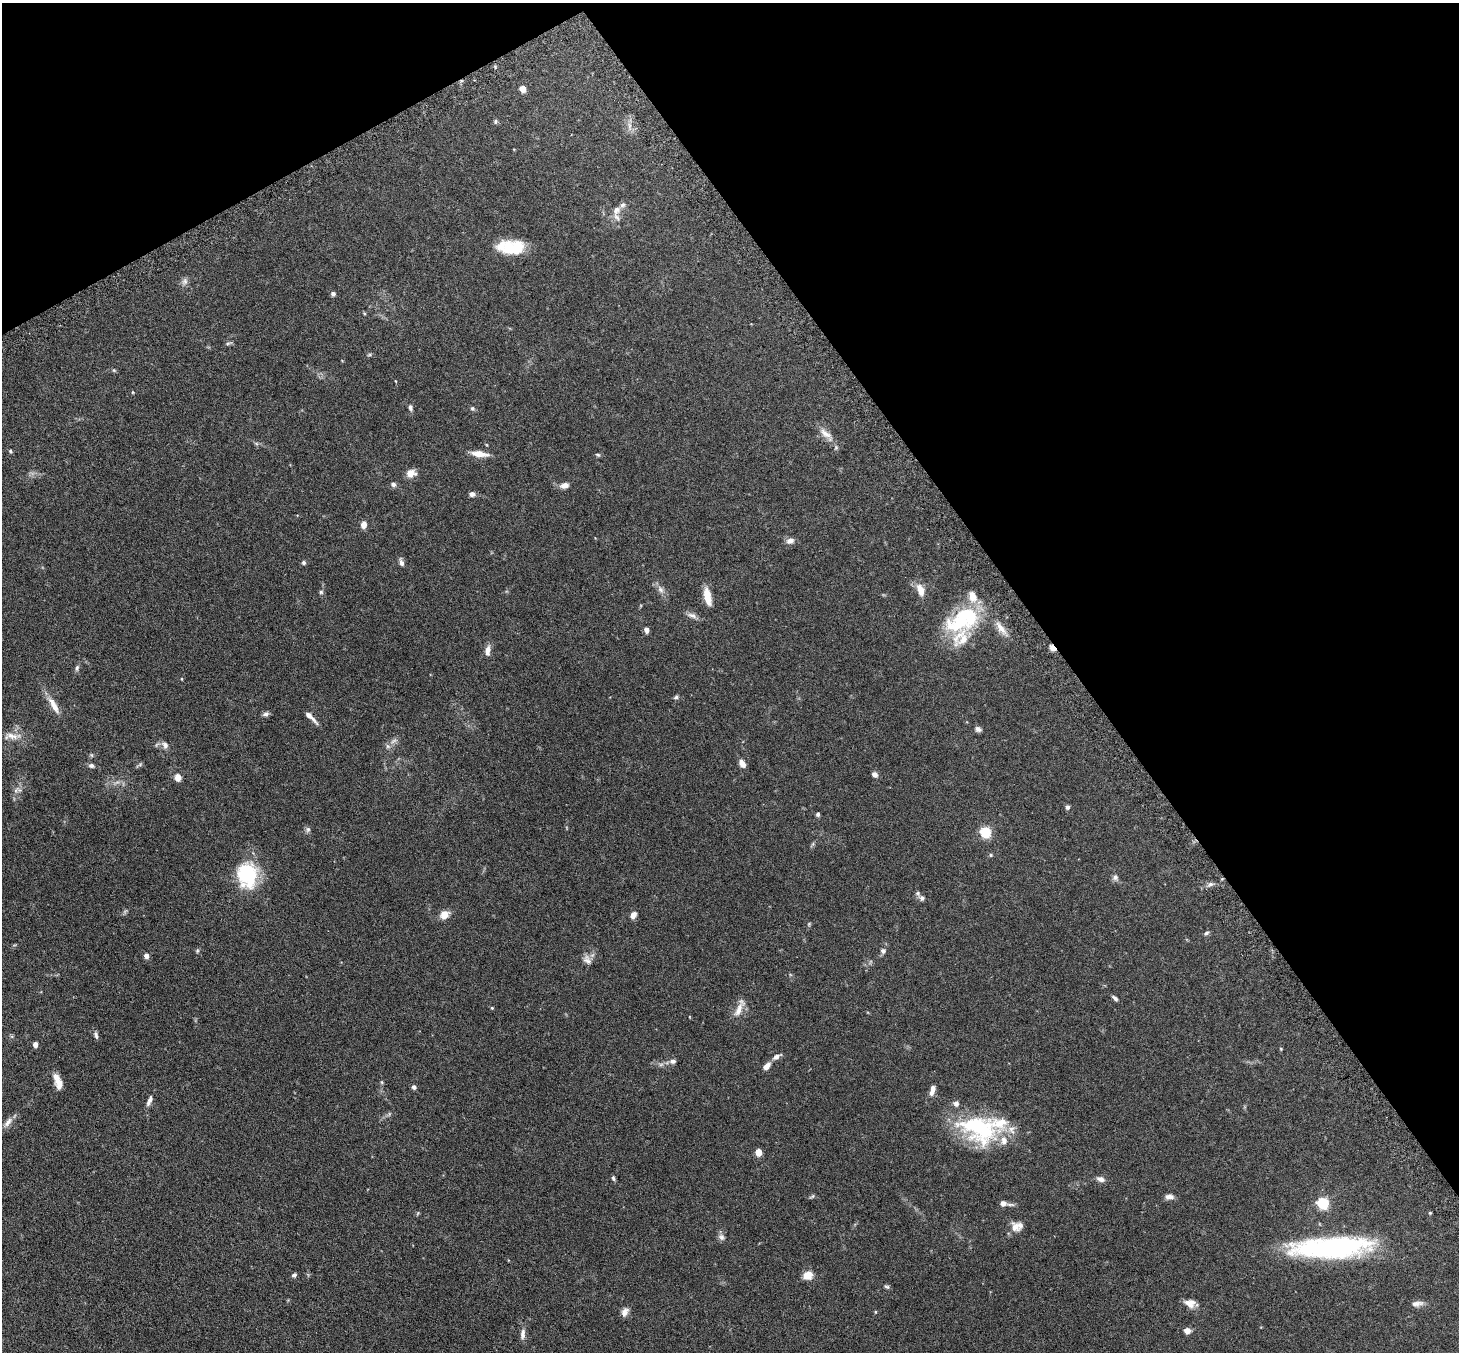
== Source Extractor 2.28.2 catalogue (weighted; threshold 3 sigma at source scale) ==
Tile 3 of 4 x 4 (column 3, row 1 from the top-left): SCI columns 2966-4422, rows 4241-5590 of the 5929 x 5919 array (HDU 1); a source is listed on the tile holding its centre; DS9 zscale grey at full resolution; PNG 1461 x 1354 px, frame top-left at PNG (2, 3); no overlay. Shown black and unused: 32% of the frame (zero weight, under 3 of 6 exposures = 4% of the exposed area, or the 3 px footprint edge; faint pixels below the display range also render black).
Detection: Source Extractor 2.28.2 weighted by HDU 2 'WHT'; one run over the whole footprint, this tile lists its part. Background 0.12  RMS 0.0045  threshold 0.0185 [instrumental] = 3 sigma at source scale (4.09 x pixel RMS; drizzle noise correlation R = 1.36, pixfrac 0.8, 0.05/0.05 arcsec/px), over >= 5 px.
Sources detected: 130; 5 too faint to see at this stretch — not listed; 13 inside a brighter listed object's ellipse — not listed separately; the other 112 listed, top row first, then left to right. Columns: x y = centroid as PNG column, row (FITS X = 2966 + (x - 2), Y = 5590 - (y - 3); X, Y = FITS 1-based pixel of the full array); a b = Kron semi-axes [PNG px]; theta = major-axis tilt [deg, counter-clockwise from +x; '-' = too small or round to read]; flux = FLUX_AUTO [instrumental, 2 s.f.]
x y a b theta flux
495 67 5 4 - 0.47
523 89 5 4 - 5.8
495 121 6 6 - 0.65
629 126 15 5 -81 2
616 210 13 10 62 2.9
517 247 20 15 44 10
184 281 11 8 77 1.6
333 294 5 5 - 1.2
364 313 5 4 - 0.42
229 343 10 4 15 0.69
369 355 7 3 19 0.5
114 370 6 5 - 0.52
133 392 5 3 - 0.36
410 408 9 6 -80 1.1
472 408 6 5 - 0.77
826 434 28 9 -43 4.2
256 443 7 4 -19 0.64
487 445 5 3 - 0.33
10 451 5 4 - 0.54
479 454 20 6 -7 4.7
598 455 7 4 -19 0.6
411 473 10 8 8 4
393 484 7 6 - 1.2
564 485 12 8 11 2.1
472 494 7 5 -12 1.5
363 525 7 5 80 2.9
790 541 10 8 14 2.1
401 562 9 5 -74 1.6
304 563 6 5 - 0.77
660 589 12 7 -63 2
321 592 6 5 - 0.64
972 596 16 11 -69 5.3
707 597 22 8 -78 5.1
692 615 16 6 -19 1.9
1001 628 29 9 -52 4.9
646 630 7 5 -75 1.5
961 638 67 35 -56 22
1052 648 8 5 -46 3
488 651 13 6 84 2.5
77 668 9 5 75 0.98
182 679 4 3 - 0.31
676 697 7 5 42 0.77
54 705 28 8 -60 4.8
266 714 7 6 - 1.2
311 717 18 5 -45 2.8
978 729 8 6 -18 1.3
12 736 28 9 -1 4.3
394 741 14 7 37 2
165 745 11 8 -60 2.1
91 755 6 5 - 0.58
742 763 9 6 -60 2.5
139 765 11 4 36 0.73
91 766 8 6 -13 1.1
874 774 6 5 - 2.1
178 777 8 7 - 2.8
18 790 14 8 9 2.1
1067 807 5 5 - 1.1
818 814 5 5 - 0.76
308 830 9 6 60 1
985 832 6 5 - 37
812 844 9 4 55 0.65
991 855 5 5 - 0.54
247 874 30 23 -76 25
1115 878 10 7 -82 1.4
1210 884 7 5 21 1.2
922 898 8 6 -29 1.3
444 915 11 9 37 3.7
633 915 8 6 58 2.4
809 924 6 4 47 0.48
1206 933 7 5 20 0.77
197 951 6 5 - 0.59
883 951 7 7 - 1.2
146 956 6 5 - 1.7
587 960 14 10 -57 2.4
1115 998 8 5 -43 1
492 1008 4 3 - 0.42
739 1008 28 8 67 4.3
96 1035 11 5 -77 1.1
35 1045 5 4 - 2.7
1281 1049 4 4 - 0.35
776 1057 12 6 30 1.7
673 1061 8 7 - 1.4
767 1066 10 6 46 2.6
382 1082 5 5 - 0.51
59 1084 11 9 -82 2.9
414 1087 5 5 - 1
932 1090 14 6 73 2.4
149 1101 15 6 67 1.8
8 1122 17 7 51 2.3
979 1128 49 30 -15 40
758 1152 5 4 - 9
613 1178 6 4 -71 0.76
1101 1179 11 7 -16 1.9
812 1196 8 4 22 0.65
1169 1197 11 6 0 2.1
1003 1203 6 5 - 2.1
1323 1203 6 5 - 47
1010 1204 12 4 -1 0.98
418 1213 6 4 47 0.46
1430 1213 4 3 - 0.44
1016 1226 15 11 15 3.9
721 1237 10 8 -40 1.5
1332 1248 84 20 3 76
294 1275 6 5 - 0.91
808 1275 10 8 21 5
887 1287 7 5 -17 0.71
1190 1303 14 10 -16 3.5
1417 1304 14 6 7 2
625 1312 11 7 65 2.1
875 1312 5 3 - 0.32
1187 1331 6 5 - 3.2
523 1334 16 6 84 2
Overlapping masked pixels (flux is a lower limit): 1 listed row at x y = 1052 648